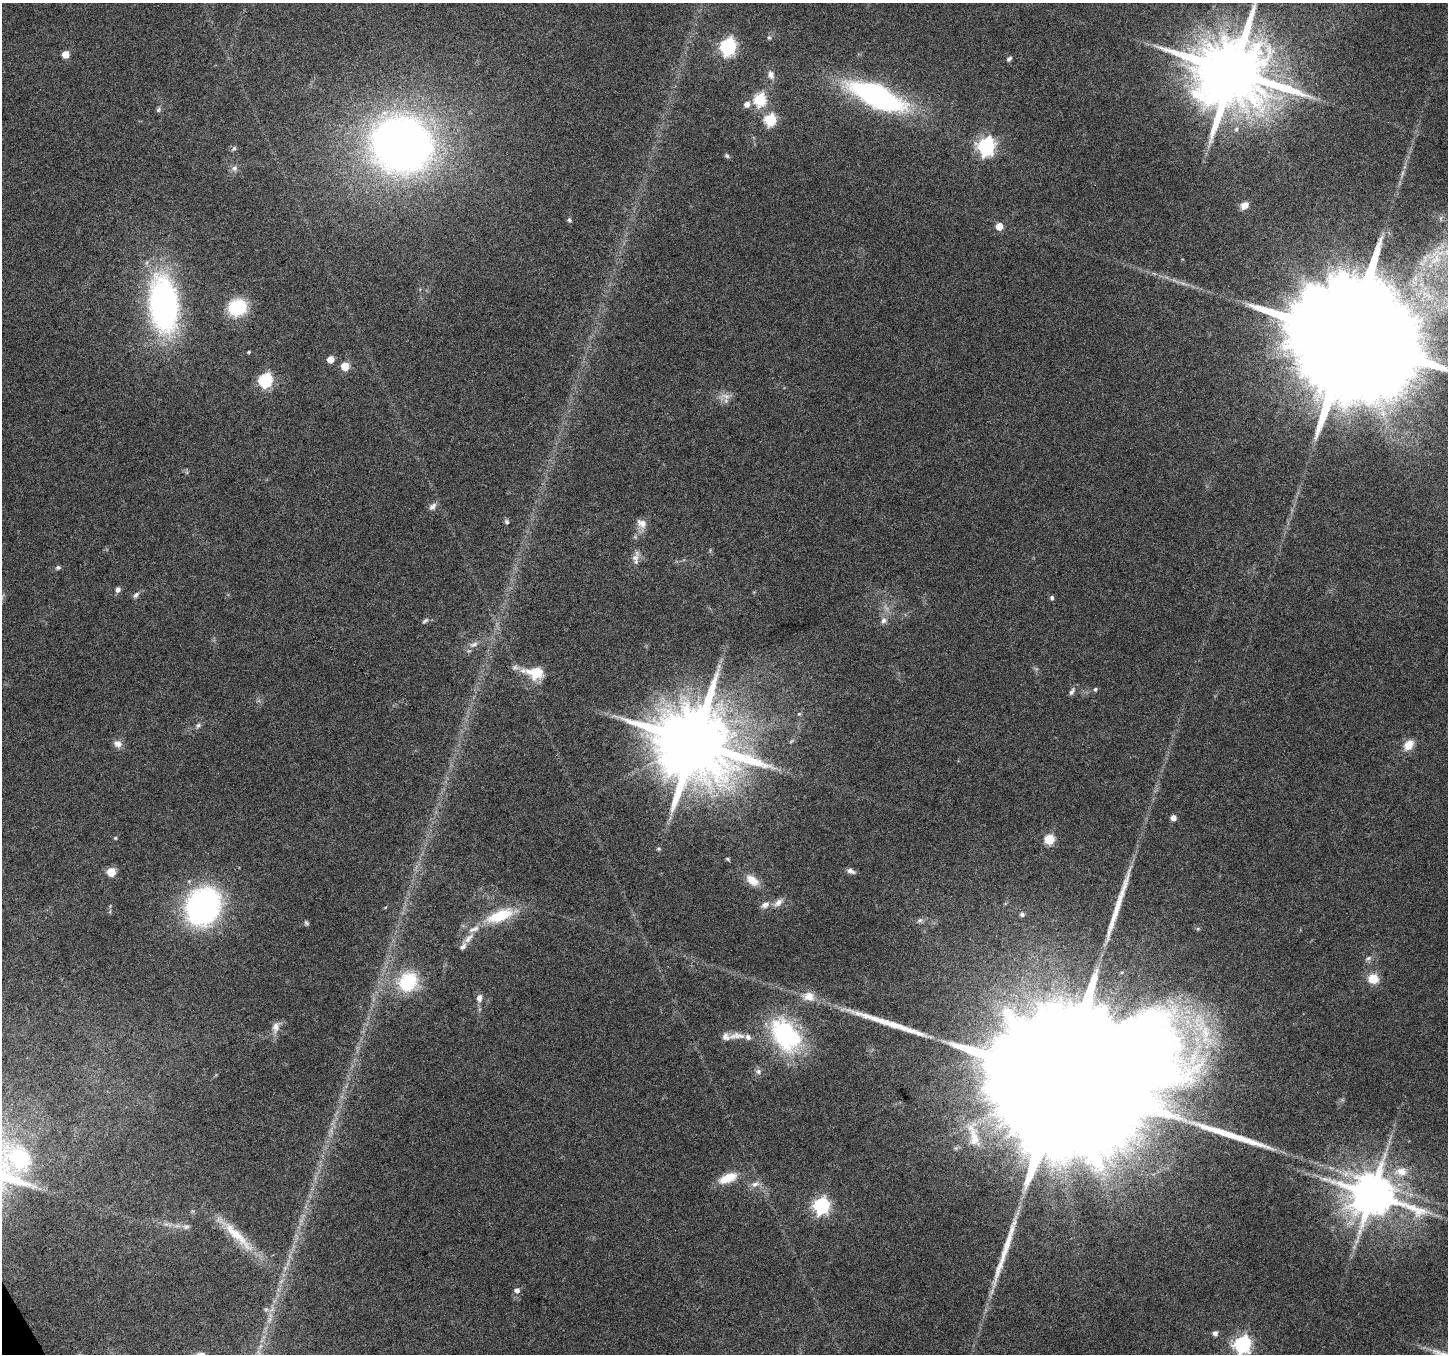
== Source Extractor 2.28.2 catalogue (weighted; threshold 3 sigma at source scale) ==
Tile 7 of 4 x 4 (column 3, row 2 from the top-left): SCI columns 2893-4338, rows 2808-4159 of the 5788 x 5675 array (HDU 1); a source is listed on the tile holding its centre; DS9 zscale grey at full resolution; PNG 1450 x 1356 px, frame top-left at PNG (2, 3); no overlay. Shown black and unused: <1% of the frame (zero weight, under 4 of 8 exposures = <1% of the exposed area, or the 3 px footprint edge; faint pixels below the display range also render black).
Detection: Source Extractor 2.28.2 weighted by HDU 2 'WHT'; one run over the whole footprint, this tile lists its part. Background 0.0485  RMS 0.0031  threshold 0.0125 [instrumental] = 3 sigma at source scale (4.09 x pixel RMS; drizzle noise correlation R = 1.36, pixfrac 0.8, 0.0396/0.0396 arcsec/px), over >= 5 px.
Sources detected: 102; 5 too faint to see at this stretch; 4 long thin detections or spike segments (spike, bleed or trail) — not listed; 5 inside a brighter listed object's ellipse — not listed separately; the other 88 listed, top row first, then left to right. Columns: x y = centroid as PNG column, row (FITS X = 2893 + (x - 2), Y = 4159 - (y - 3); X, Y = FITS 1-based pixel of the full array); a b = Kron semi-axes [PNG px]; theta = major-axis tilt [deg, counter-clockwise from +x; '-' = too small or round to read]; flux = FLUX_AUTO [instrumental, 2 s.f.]
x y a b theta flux
769 38 5 4 - 0.41
728 47 7 6 - 79
66 54 5 5 - 5.3
1009 59 7 5 43 0.7
1233 71 20 18 6 3700
771 75 11 8 -78 1.6
877 96 43 16 -24 89
760 100 6 6 - 33
747 104 6 6 - 1.9
158 110 8 6 59 0.58
770 120 6 6 - 31
1236 129 7 5 -80 0.74
401 145 51 46 -22 210
986 146 7 7 - 100
234 149 8 5 51 0.59
727 156 7 5 -45 0.52
235 168 9 8 - 1.2
1402 174 12 4 81 0.96
1245 205 9 7 40 2.5
1441 218 7 4 89 0.56
569 220 6 5 - 0.53
999 227 5 5 - 5
1183 283 7 4 -2 0.73
164 304 43 22 -85 110
237 307 15 12 24 20
1349 338 41 27 23 19000
249 352 4 3 - 0.35
330 359 5 5 - 4.4
345 366 5 5 - 9.4
265 380 6 6 - 52
725 396 16 7 -16 2.2
432 507 11 7 44 1.3
507 522 7 5 -46 0.7
642 523 14 10 -32 2.2
635 558 20 8 64 2.1
58 568 7 6 - 0.63
118 589 7 6 - 0.98
136 595 10 6 46 0.91
1052 598 5 5 - 0.63
884 620 10 8 73 1.4
425 621 9 5 33 0.65
474 644 13 6 20 1.4
535 672 22 15 -6 7.3
1095 689 5 4 - 0.56
1072 691 12 6 54 0.93
799 714 5 5 - 0.42
198 725 8 6 29 0.78
694 742 21 19 -13 4100
118 744 9 8 - 2
1408 745 13 10 49 3.6
1173 818 5 5 - 2.2
115 838 4 4 - 0.36
1049 839 5 5 - 17
658 849 5 5 - 0.48
728 859 5 4 - 0.46
851 871 11 6 -24 1.2
111 872 5 5 - 10
752 880 18 11 -36 3.9
778 902 14 8 39 1.9
765 905 11 8 21 1.7
203 906 31 25 63 86
1022 914 6 5 - 0.65
500 915 43 15 21 12
920 920 9 6 16 0.89
306 923 7 5 -60 0.52
469 938 19 7 45 2.2
1368 958 10 5 32 0.84
1373 979 5 5 - 19
408 982 26 23 49 15
809 996 17 12 -10 3.9
479 998 10 7 86 1.5
276 1027 17 9 70 2.3
785 1035 50 32 -56 33
737 1036 26 9 5 3.2
758 1071 8 8 - 1
1062 1079 87 30 26 48000
1401 1172 19 13 3 5.1
728 1178 24 11 21 5.9
755 1184 13 8 20 1.9
1372 1194 14 12 -15 1400
821 1206 7 6 - 82
166 1224 7 4 -18 0.74
186 1227 10 7 2 1.2
236 1235 71 12 -44 12
517 1290 6 6 - 1.3
266 1309 6 6 - 0.66
1215 1333 6 6 - 1.3
1242 1344 7 7 - 99
Isophote crosses this tile's border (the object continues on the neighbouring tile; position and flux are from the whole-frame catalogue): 3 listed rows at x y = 1233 71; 1349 338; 1242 1344